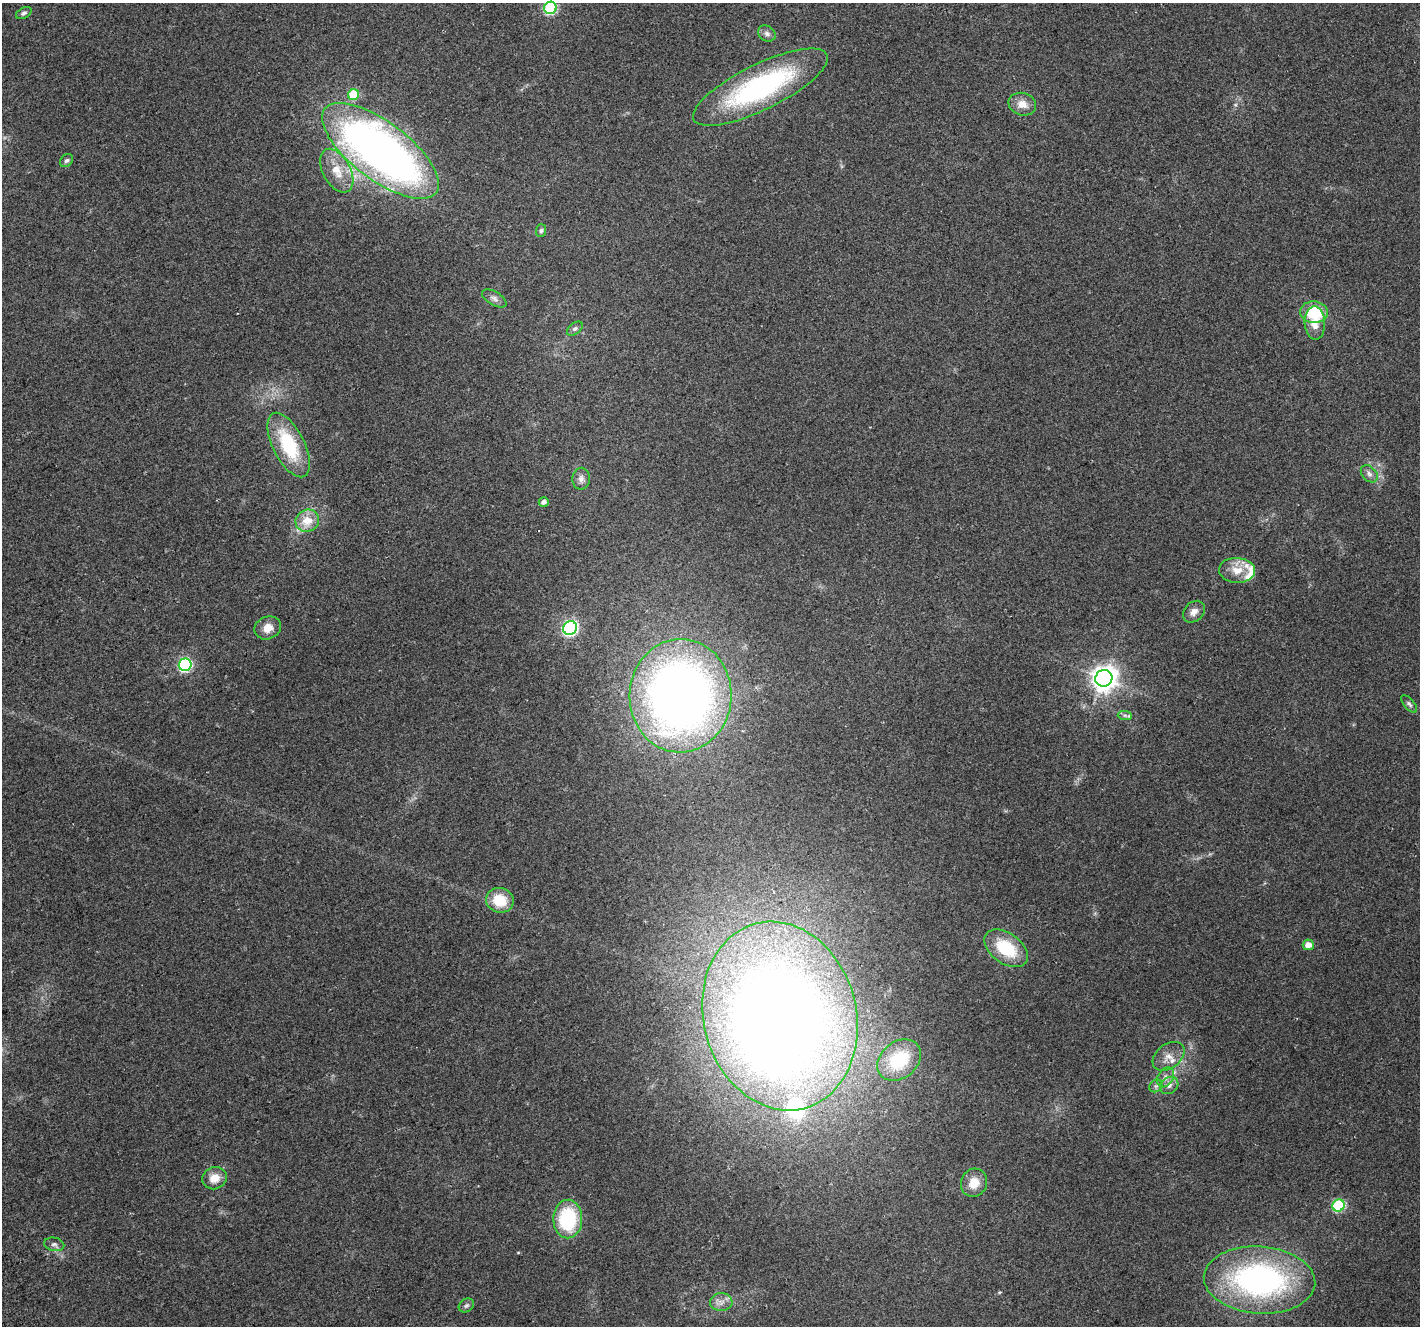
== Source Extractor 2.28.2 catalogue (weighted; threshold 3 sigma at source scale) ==
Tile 7 of 4 x 4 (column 3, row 2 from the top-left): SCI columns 2869-4286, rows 2812-4135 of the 5733 x 5564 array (HDU 1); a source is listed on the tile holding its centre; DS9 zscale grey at full resolution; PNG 1422 x 1328 px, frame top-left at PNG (2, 3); each listed source drawn as its Kron ellipse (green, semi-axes under 4 px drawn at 4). Shown black and unused: <1% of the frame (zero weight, under 2 of 3 exposures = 2% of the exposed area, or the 3 px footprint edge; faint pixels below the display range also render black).
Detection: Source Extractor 2.28.2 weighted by HDU 2 'WHT'; one run over the whole footprint, this tile lists its part. Background 0.115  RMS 0.011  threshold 0.0504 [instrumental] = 3 sigma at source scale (4.5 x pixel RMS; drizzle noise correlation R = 1.50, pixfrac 1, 0.0396/0.0396 arcsec/px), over >= 5 px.
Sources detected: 51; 1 inside a brighter object's white glare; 1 cosmic-ray / hot-pixel residue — neither listed nor drawn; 4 inside a brighter listed object's ellipse — not listed separately; the other 45 listed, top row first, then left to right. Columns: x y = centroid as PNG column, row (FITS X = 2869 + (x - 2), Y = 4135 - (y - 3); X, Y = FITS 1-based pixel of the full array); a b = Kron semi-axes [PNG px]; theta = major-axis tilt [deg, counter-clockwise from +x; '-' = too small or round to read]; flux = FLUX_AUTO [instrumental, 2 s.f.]
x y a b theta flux
550 8 6 6 - 110
24 13 8 5 30 2.6
767 33 9 7 -32 4.4
760 87 74 23 26 210
353 95 5 5 - 48
1022 104 14 11 -16 12
380 151 70 28 -37 730
66 161 7 5 42 2.8
337 171 24 13 -61 22
541 231 6 5 - 2.3
494 298 13 6 -30 4.8
1314 312 14 11 -4 44
1315 323 16 10 -89 13
575 329 9 5 37 3.1
289 445 35 15 -63 69
1369 474 10 7 -46 4.6
581 479 11 8 89 5.6
544 502 5 4 - 5.1
307 521 12 11 - 17
1237 570 18 12 -3 16
1194 612 12 9 45 7.1
268 628 13 11 23 12
570 628 7 6 - 230
185 665 6 6 - 180
1104 678 8 8 - 1000
680 696 57 51 88 900
1409 704 10 5 -50 2.7
1125 715 7 4 -2 2.7
500 900 14 12 -17 28
1308 945 5 5 - 8.7
1006 948 24 15 -36 51
780 1016 95 76 -75 1700
1169 1056 18 12 38 12
899 1060 24 18 38 60
1165 1077 11 7 59 5.5
1169 1085 10 8 35 5.3
1156 1086 7 5 44 2.7
214 1178 12 11 - 13
974 1183 14 13 - 16
1338 1205 6 6 - 100
568 1219 19 14 89 79
54 1244 10 6 -11 3.8
1259 1280 56 33 -4 290
721 1302 11 9 2 7.1
466 1305 8 6 36 2.6
Isophote crosses this tile's border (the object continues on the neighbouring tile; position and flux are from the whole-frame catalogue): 1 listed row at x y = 550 8